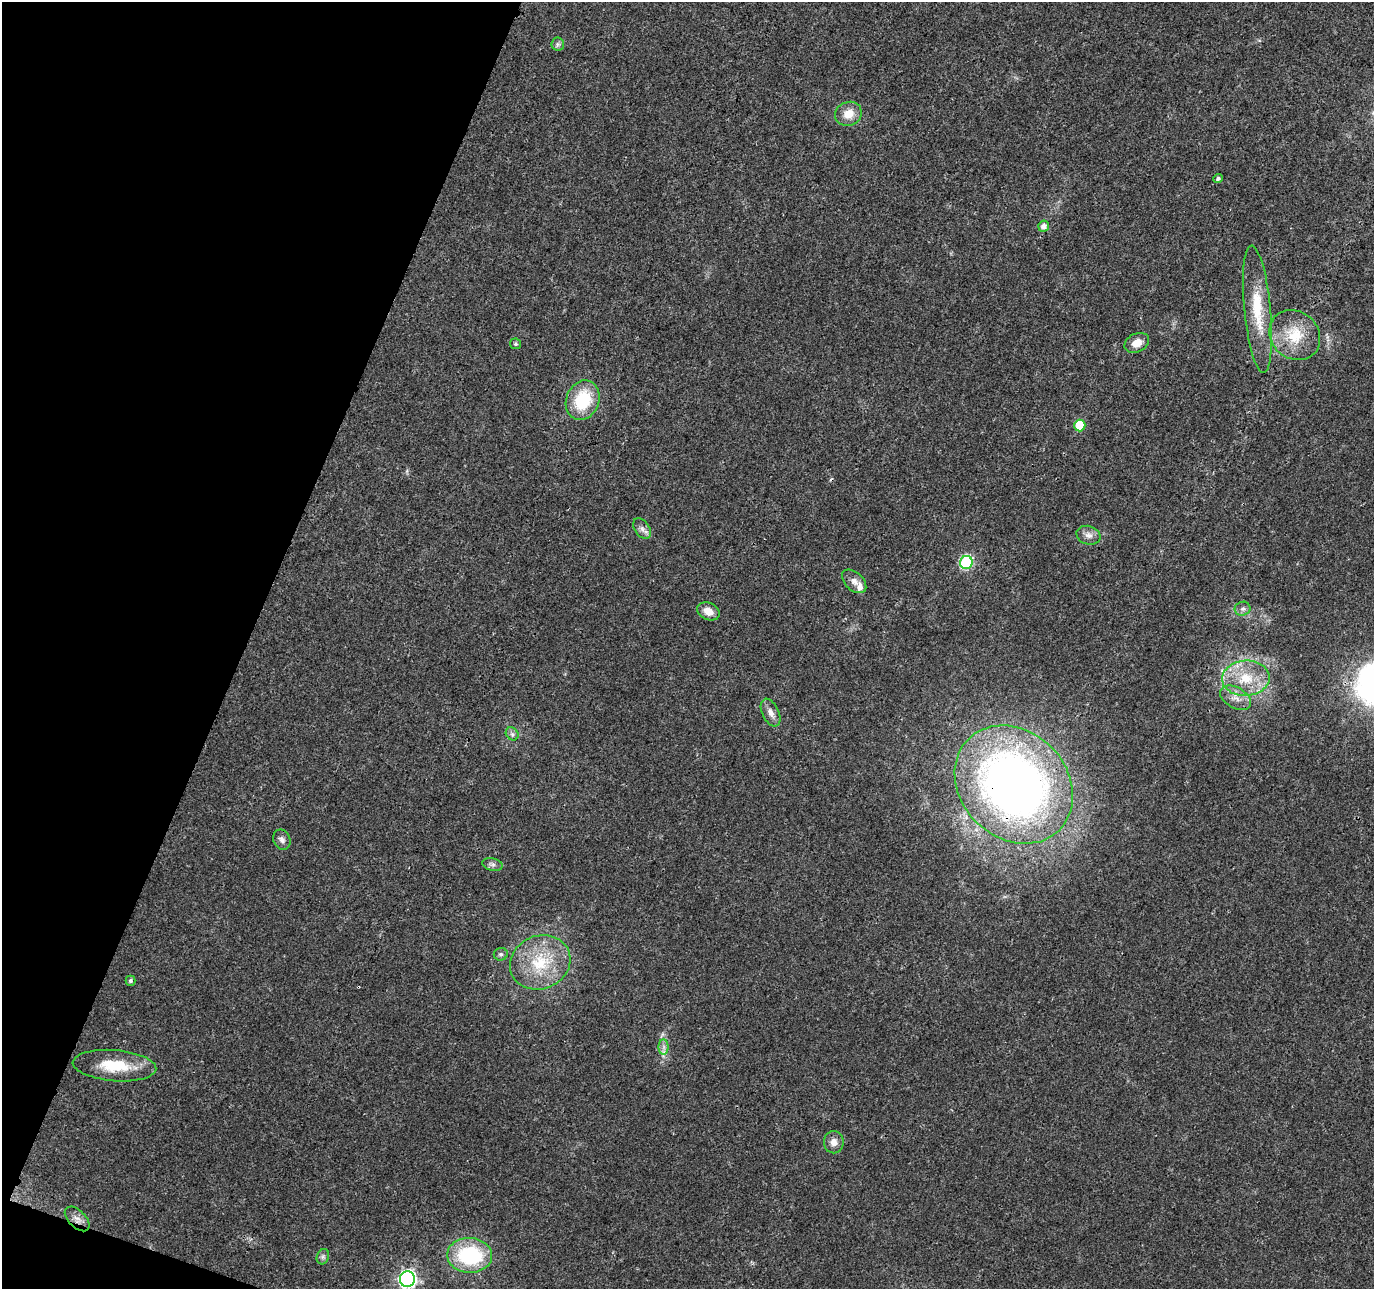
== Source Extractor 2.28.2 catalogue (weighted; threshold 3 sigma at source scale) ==
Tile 9 of 4 x 4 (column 1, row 3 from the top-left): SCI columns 7-1378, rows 1503-2789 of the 5505 x 5644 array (HDU 1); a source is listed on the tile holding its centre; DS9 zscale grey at full resolution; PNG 1376 x 1291 px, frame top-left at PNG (2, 2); each listed source drawn as its Kron ellipse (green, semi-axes under 4 px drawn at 4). Shown black and unused: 19% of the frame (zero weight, under 3 of 4 exposures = <1% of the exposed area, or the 3 px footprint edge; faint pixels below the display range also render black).
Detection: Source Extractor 2.28.2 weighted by HDU 2 'WHT'; one run over the whole footprint, this tile lists its part. Background 0.0261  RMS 0.0033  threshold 0.0148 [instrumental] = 3 sigma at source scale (4.5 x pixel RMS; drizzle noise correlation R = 1.50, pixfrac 1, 0.0396/0.0396 arcsec/px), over >= 5 px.
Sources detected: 36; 2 cosmic-ray / hot-pixel residue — neither listed nor drawn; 1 inside a brighter listed object's ellipse — not listed separately; the other 33 listed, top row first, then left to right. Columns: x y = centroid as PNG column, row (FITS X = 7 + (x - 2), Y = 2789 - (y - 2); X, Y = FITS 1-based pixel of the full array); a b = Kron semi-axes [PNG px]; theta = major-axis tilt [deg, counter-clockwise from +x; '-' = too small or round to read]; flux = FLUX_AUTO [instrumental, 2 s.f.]
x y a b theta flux
558 44 6 6 - 0.82
848 114 14 12 21 4.4
1218 178 5 4 - 0.81
1043 226 5 5 - 1.8
1257 309 64 13 -84 14
1295 335 27 23 -43 12
1137 343 13 9 27 3.5
515 344 5 5 - 0.61
583 400 20 16 67 16
1080 425 6 5 - 12
642 529 11 7 -55 1.6
1088 535 12 9 -16 2.1
966 562 6 6 - 39
854 581 14 9 -43 2.2
1243 609 8 7 - 1.2
708 611 12 8 -25 3.6
1246 678 24 17 4 12
1235 698 17 10 -31 3.5
771 713 15 8 -64 2.2
512 734 7 5 -47 0.94
1014 785 64 53 -45 260
282 840 10 8 -67 1.4
492 864 10 6 -14 1
501 954 7 6 - 0.83
540 962 31 26 23 18
130 981 5 5 - 0.74
664 1047 8 5 90 1.1
114 1066 42 15 -5 13
834 1142 11 10 - 2.4
77 1219 15 8 -45 2.1
470 1255 22 17 -3 29
323 1257 8 6 69 0.86
407 1279 8 7 - 110
Overlapping masked pixels (flux is a lower limit): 2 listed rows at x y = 1014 785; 77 1219
Isophote crosses this tile's border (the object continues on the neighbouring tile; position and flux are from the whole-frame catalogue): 1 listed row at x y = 407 1279